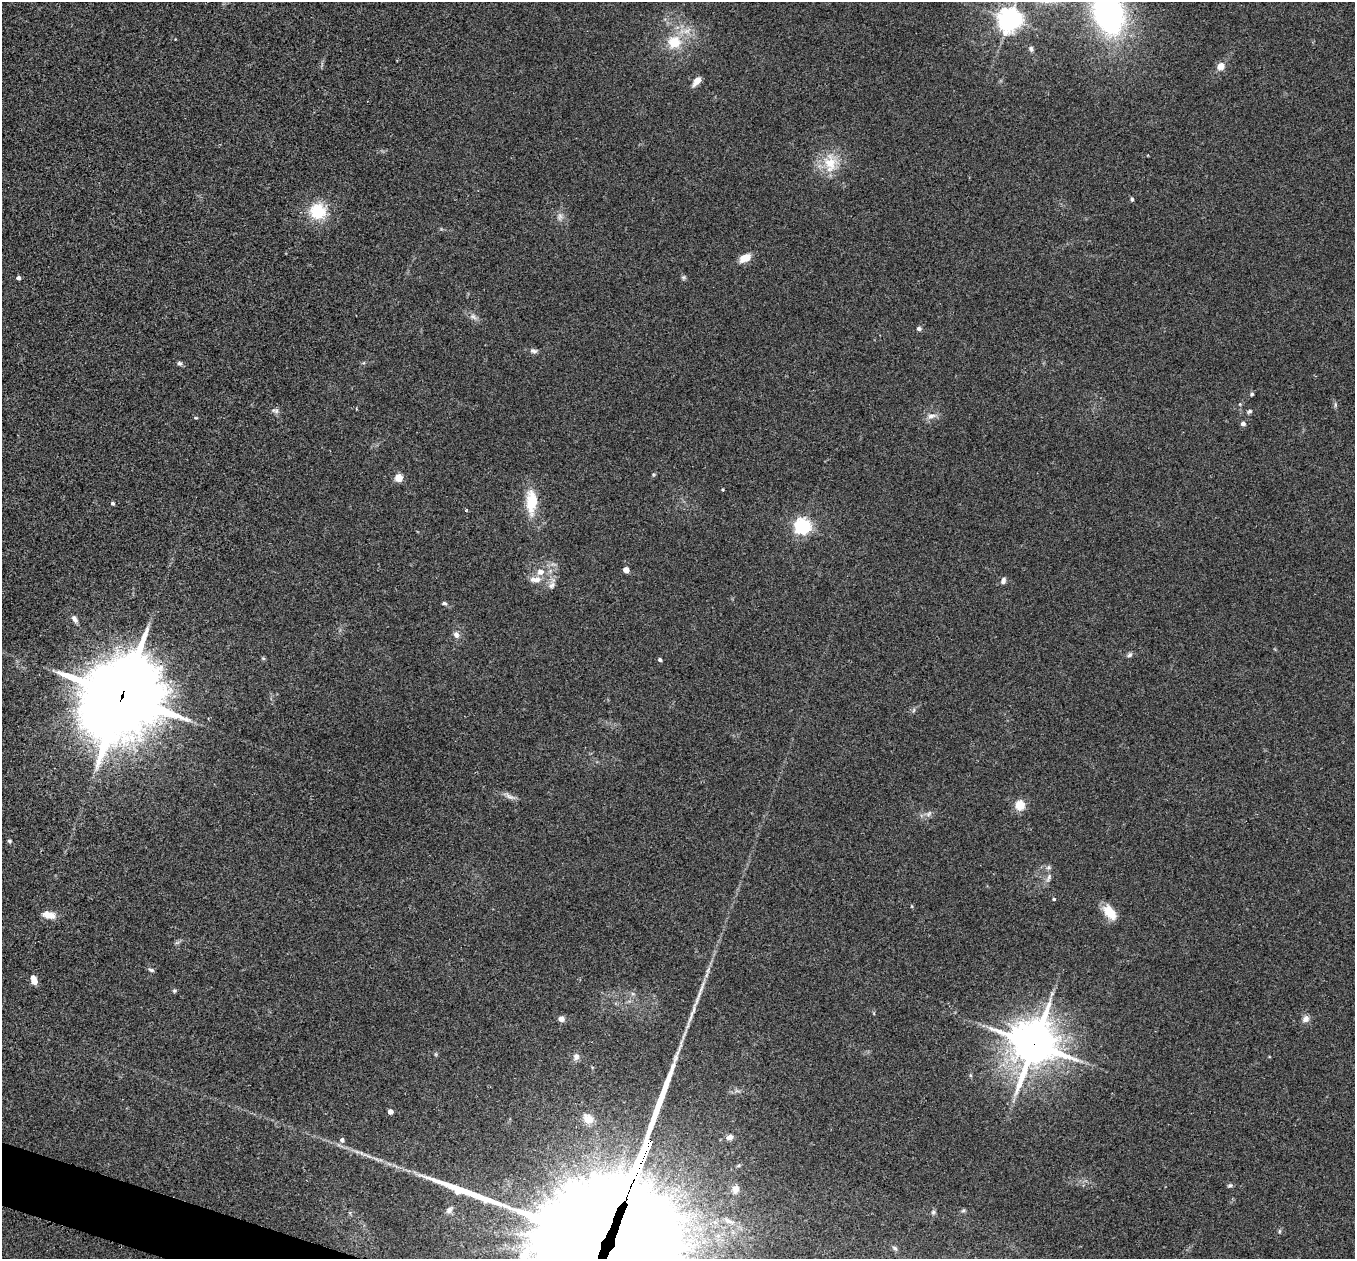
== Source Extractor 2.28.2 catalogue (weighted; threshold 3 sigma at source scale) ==
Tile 7 of 4 x 4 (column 3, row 2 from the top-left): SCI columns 2712-4064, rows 2659-3915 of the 5427 x 5441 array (HDU 1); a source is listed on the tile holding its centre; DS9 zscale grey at full resolution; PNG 1357 x 1261 px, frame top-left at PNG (2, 2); no overlay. Shown black and unused: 1% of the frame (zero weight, under 2 of 3 exposures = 1% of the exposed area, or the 3 px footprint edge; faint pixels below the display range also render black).
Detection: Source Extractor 2.28.2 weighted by HDU 2 'WHT'; one run over the whole footprint, this tile lists its part. Background 0.104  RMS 0.015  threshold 0.0661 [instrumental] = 3 sigma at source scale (4.5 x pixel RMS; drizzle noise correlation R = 1.50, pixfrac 1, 0.05/0.05 arcsec/px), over >= 5 px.
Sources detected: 76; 2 long thin detections or spike segments (spike, bleed or trail) — not listed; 3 inside a brighter listed object's ellipse — not listed separately; the other 71 listed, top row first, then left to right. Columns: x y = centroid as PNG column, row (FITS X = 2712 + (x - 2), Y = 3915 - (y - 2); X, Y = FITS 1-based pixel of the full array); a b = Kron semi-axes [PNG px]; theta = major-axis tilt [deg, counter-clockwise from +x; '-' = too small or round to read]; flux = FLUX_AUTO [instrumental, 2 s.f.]
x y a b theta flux
1108 12 34 21 -72 450
1009 19 7 7 - 1300
674 42 16 15 - 35
1031 49 7 5 -72 3.3
1221 66 9 8 - 11
697 81 11 6 51 12
830 163 27 18 -87 39
1132 199 5 4 - 2.2
318 211 17 16 - 53
560 216 9 6 76 5.6
745 258 13 8 26 16
683 277 6 6 - 2.5
18 278 4 4 - 4.5
473 316 12 6 -38 6.1
919 329 6 5 - 3.8
533 351 10 6 -14 4.5
179 363 6 6 - 3.3
1252 394 5 4 - 2.4
1240 404 4 4 - 1.3
1335 404 8 4 -90 2.5
275 411 11 5 -11 4.4
1249 411 7 5 38 2.7
931 416 13 6 8 7.4
196 418 5 3 - 1.3
1243 424 6 5 - 4.2
399 478 5 5 - 44
723 490 4 3 - 1.5
531 502 31 13 -90 42
113 503 5 4 - 2.5
802 526 7 6 - 450
626 570 4 4 - 19
535 580 14 8 1 13
1003 581 8 6 76 5.2
552 585 11 7 50 6.5
444 603 6 5 - 2.8
74 619 10 6 -63 5.2
456 635 9 7 -55 5.5
1129 655 7 5 45 3.4
263 658 6 4 -18 1.7
660 660 4 4 - 3.4
122 696 29 25 55 14000
914 710 6 4 70 2.2
509 796 14 6 -30 6.7
1020 805 5 5 - 86
929 814 8 6 36 4.5
9 841 6 4 -3 2.2
1049 877 13 5 68 5.9
1054 899 4 3 - 1.9
1110 912 19 10 -52 25
49 915 14 8 -12 17
151 970 8 4 -19 2.6
34 980 7 4 -73 26
701 989 27 4 70 13
174 990 5 5 - 2.2
561 1019 7 6 - 7.3
1305 1019 10 9 - 7.4
1034 1044 15 14 - 4600
576 1057 9 8 - 6.1
390 1112 4 4 - 9.6
588 1119 15 10 -40 13
730 1137 6 6 - 9.1
342 1140 6 5 - 5.2
1230 1185 7 5 15 2.5
736 1189 11 9 87 9.2
449 1210 10 7 49 5.7
963 1211 6 4 19 1.9
933 1212 6 5 - 2.5
1279 1231 6 4 89 2
593 1239 71 58 54 21000
895 1248 7 5 -28 3
523 1255 10 7 46 5.9
Overlapping masked pixels (flux is a lower limit): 3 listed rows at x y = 122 696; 1034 1044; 593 1239
Isophote crosses this tile's border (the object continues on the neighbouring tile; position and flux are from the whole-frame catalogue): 2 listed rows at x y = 1108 12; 593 1239